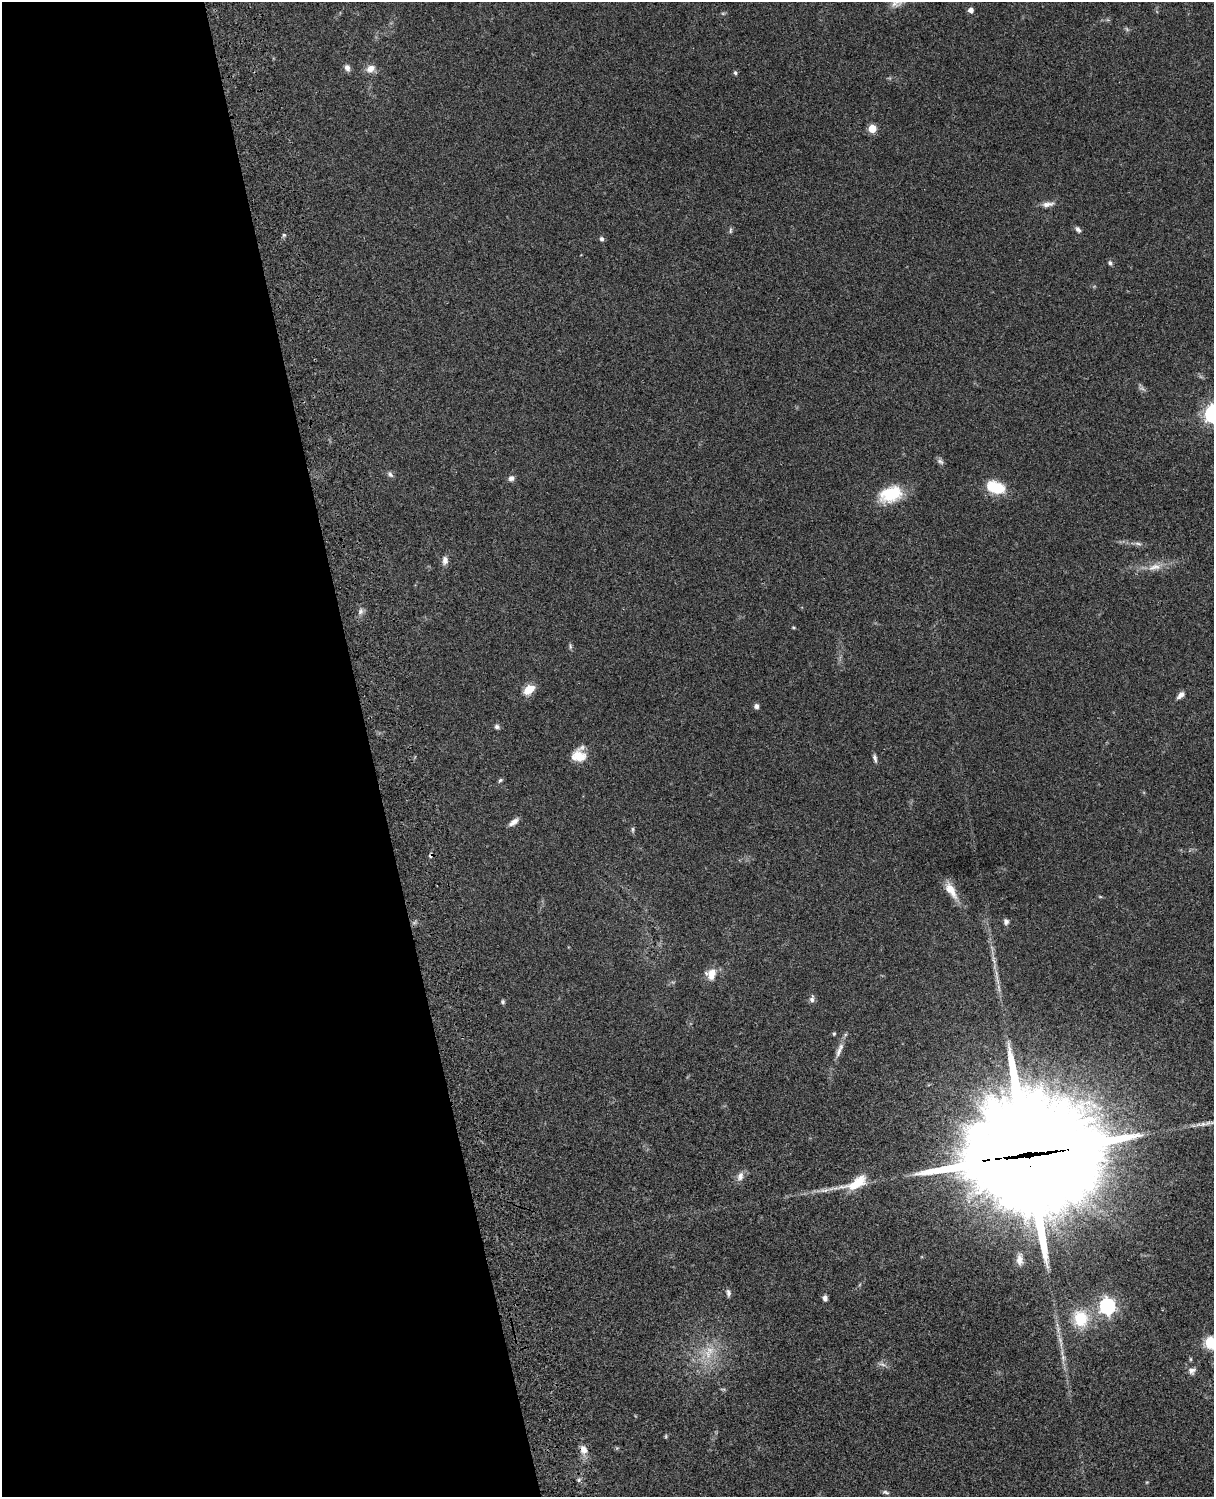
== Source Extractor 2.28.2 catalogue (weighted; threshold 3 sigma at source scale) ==
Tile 5 of 4 x 3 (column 1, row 2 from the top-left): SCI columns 122-1333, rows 1773-3267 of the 5086 x 4926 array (HDU 1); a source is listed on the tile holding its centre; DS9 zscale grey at full resolution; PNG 1216 x 1499 px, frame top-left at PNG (2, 2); no overlay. Shown black and unused: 31% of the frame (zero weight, under 3 of 4 exposures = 6% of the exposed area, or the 3 px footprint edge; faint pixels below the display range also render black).
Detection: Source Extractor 2.28.2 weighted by HDU 2 'WHT'; one run over the whole footprint, this tile lists its part. Background 0.0794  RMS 0.0058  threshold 0.0262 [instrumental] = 3 sigma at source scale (4.5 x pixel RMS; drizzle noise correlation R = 1.50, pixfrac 1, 0.05/0.05 arcsec/px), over >= 5 px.
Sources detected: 62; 1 long thin detection or spike segment (spike, bleed or trail) — not listed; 2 inside a brighter listed object's ellipse — not listed separately; the other 59 listed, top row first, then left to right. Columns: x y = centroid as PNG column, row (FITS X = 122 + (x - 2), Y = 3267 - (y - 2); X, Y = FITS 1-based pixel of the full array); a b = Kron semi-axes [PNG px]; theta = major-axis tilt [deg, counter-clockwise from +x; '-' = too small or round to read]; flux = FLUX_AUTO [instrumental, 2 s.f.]
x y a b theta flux
971 10 5 4 - 3.2
347 68 9 7 -71 2.3
371 69 13 9 32 4.2
735 73 6 4 -49 0.95
872 128 5 5 - 16
1047 204 17 6 8 3.3
1078 229 7 5 -49 1.6
730 230 9 4 89 0.96
284 235 5 4 - 0.79
602 239 5 4 - 1.6
1110 263 6 5 - 1.3
1213 414 7 7 - 210
940 461 10 6 -29 1.6
390 474 10 6 -60 1.5
511 478 8 7 - 2.1
996 487 24 14 -17 16
890 494 26 17 20 23
1138 544 10 4 -11 1.6
445 560 10 7 87 2.9
1154 567 21 9 13 6.5
360 612 9 6 61 2
570 646 8 4 -89 0.98
529 689 11 7 40 9.9
1181 695 10 6 41 2.8
756 706 6 5 - 2
497 727 7 6 - 1.5
579 755 16 14 61 10
875 758 10 4 -76 1.7
500 780 7 4 38 0.97
514 822 13 6 37 3.2
633 829 8 4 90 1
431 855 7 6 - 1.3
951 890 24 10 -57 8.4
1006 922 8 7 - 1.7
711 974 15 12 66 7.3
999 988 13 4 -80 2.3
812 999 11 6 81 1.9
503 1002 6 5 - 0.93
834 1034 5 4 - 0.67
838 1052 17 6 70 3.6
1203 1124 9 6 14 2.2
1028 1154 46 40 -2 16000
740 1176 13 8 74 3.5
855 1183 44 14 20 17
1019 1259 14 7 88 3.2
728 1293 9 5 -79 1.5
825 1298 6 5 - 2
1107 1306 7 6 - 170
1080 1319 17 15 -80 21
1210 1342 13 11 -80 13
708 1354 15 9 -74 7.5
1063 1357 7 6 - 1.5
1190 1359 6 4 -90 0.63
882 1364 10 5 -18 1.9
1192 1371 10 9 - 2.6
666 1436 6 4 -90 0.65
583 1450 12 9 -61 4.3
579 1480 6 5 - 1
886 1492 10 5 -24 1.3
Overlapping masked pixels (flux is a lower limit): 2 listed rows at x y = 431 855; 1028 1154
Isophote crosses this tile's border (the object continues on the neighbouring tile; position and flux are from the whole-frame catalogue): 4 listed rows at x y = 1213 414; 1203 1124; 1210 1342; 886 1492